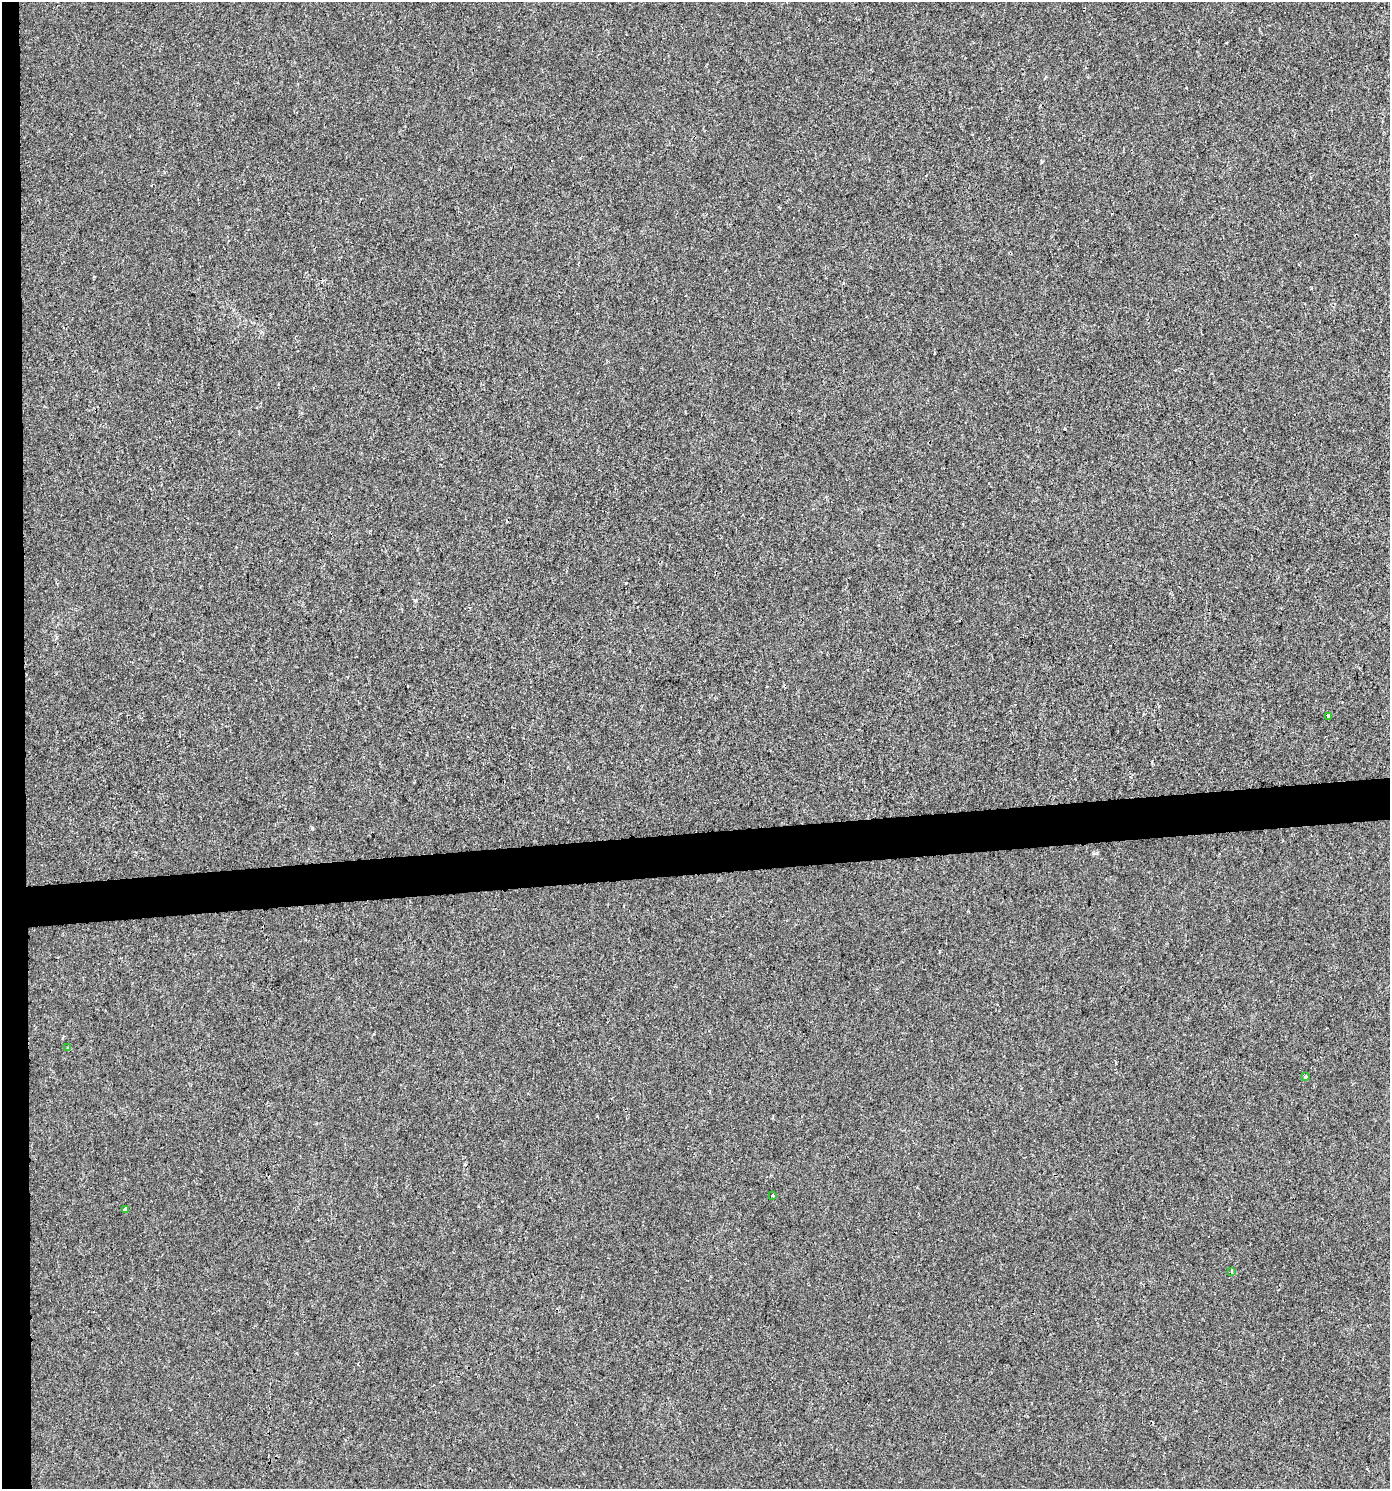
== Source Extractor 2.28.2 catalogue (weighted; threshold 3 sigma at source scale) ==
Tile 4 of 3 x 3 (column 1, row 2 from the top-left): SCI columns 42-1429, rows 1488-2974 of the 4206 x 4461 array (HDU 1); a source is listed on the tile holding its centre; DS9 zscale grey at full resolution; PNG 1392 x 1491 px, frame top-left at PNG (2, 2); each listed source drawn as its Kron ellipse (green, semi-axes under 4 px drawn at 4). Shown black and unused: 4% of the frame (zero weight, under 2 of 3 exposures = <1% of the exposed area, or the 3 px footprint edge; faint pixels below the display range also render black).
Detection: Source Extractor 2.28.2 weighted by HDU 2 'WHT'; one run over the whole footprint, this tile lists its part. Background 0.00186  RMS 0.0044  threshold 0.0199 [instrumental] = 3 sigma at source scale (4.5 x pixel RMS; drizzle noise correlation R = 1.50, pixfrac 1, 0.0396/0.0396 arcsec/px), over >= 5 px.
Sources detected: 8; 2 cosmic-ray / hot-pixel residue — neither listed nor drawn; the other 6 listed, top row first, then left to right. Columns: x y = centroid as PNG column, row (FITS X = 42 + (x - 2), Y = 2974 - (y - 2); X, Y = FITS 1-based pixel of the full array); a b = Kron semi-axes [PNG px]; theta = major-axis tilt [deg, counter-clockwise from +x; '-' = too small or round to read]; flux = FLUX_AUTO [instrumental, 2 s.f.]
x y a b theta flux
1329 716 3 3 - 1.3
68 1047 4 3 - 0.67
1305 1077 3 3 - 0.98
773 1195 2 2 - 0.41
125 1209 4 3 - 5.6
1231 1271 3 3 - 0.64